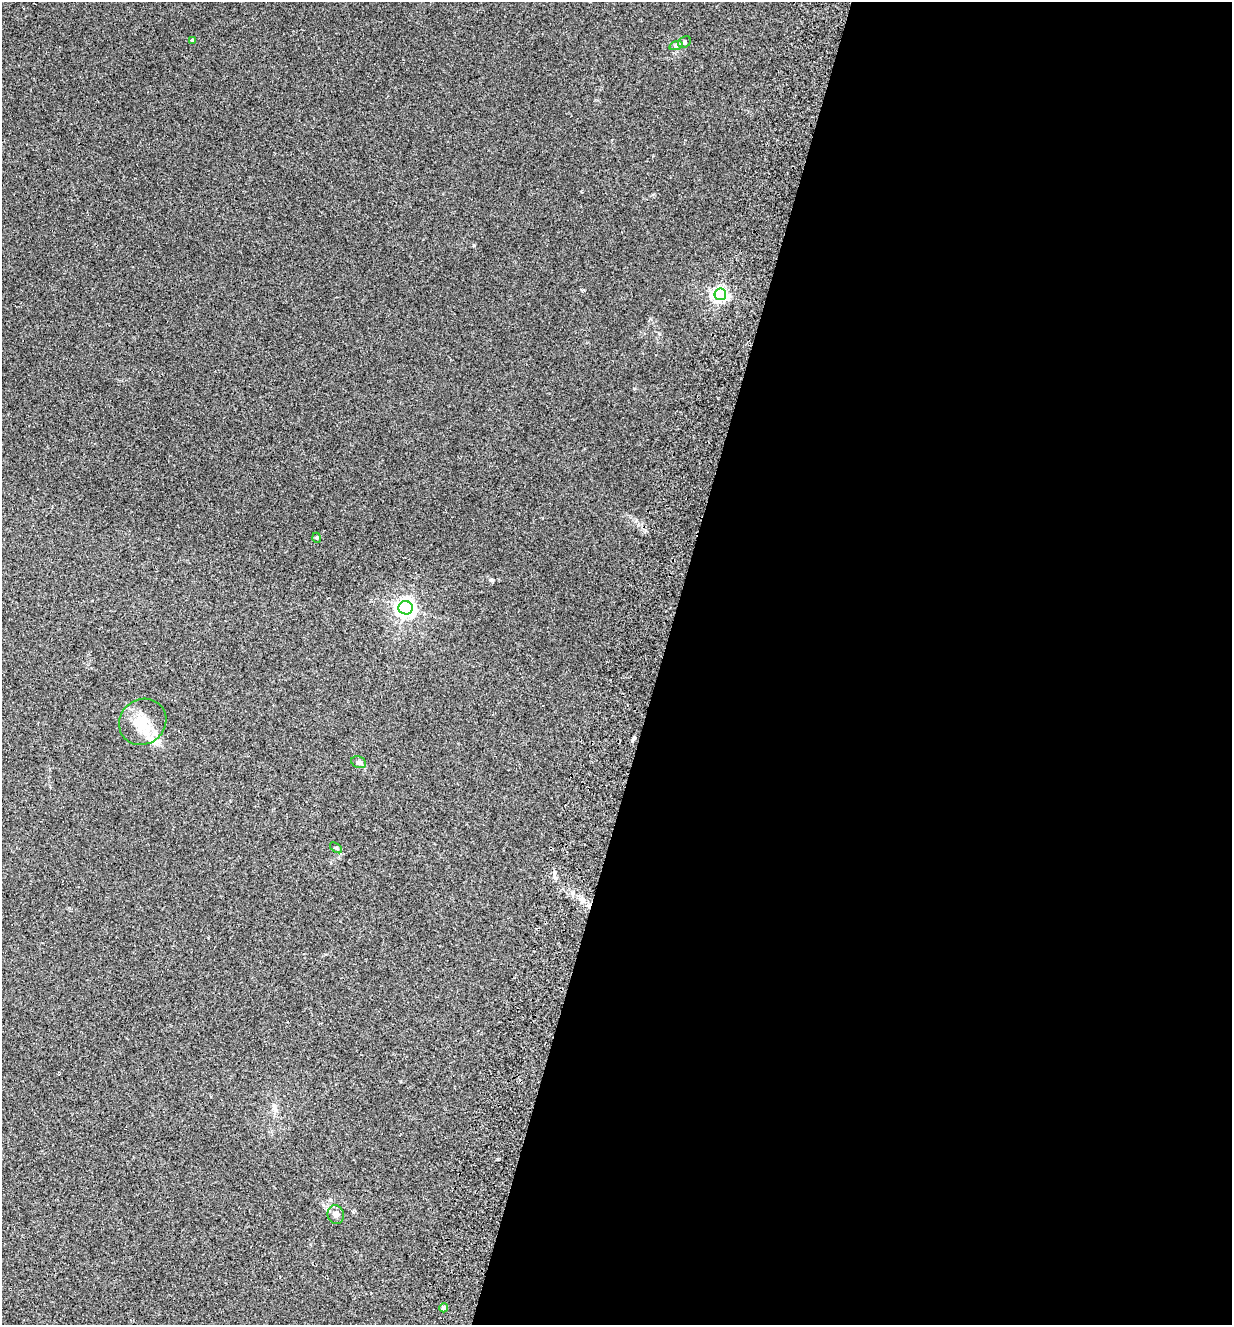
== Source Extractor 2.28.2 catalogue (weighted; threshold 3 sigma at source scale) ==
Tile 12 of 4 x 4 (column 4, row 3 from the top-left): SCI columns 4006-5235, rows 1345-2667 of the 5423 x 5336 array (HDU 1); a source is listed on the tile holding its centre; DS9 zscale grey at full resolution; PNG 1234 x 1327 px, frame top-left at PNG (2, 2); each listed source drawn as its Kron ellipse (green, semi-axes under 4 px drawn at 4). Shown black and unused: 46% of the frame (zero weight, under 2 of 3 exposures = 3% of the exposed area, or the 3 px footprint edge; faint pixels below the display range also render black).
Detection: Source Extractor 2.28.2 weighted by HDU 2 'WHT'; one run over the whole footprint, this tile lists its part. Background 0.0241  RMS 0.0062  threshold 0.0281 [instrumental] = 3 sigma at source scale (4.5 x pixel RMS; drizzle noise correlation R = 1.50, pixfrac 1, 0.05/0.05 arcsec/px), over >= 5 px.
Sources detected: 13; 2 inside a brighter listed object's ellipse — not listed separately; the other 11 listed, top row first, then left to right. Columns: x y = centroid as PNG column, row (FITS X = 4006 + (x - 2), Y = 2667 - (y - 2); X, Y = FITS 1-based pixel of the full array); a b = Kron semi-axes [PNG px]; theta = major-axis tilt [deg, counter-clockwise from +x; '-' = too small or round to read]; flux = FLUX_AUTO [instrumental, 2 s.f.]
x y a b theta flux
193 40 4 3 - 0.71
684 42 7 5 39 1.1
676 45 7 4 19 1.1
720 294 6 5 - 150
317 538 5 3 - 0.64
406 608 7 6 - 280
143 722 24 22 37 15
359 762 8 5 -19 1.3
336 848 7 3 -36 0.75
336 1215 9 8 - 2.8
444 1308 5 4 - 2.6
Unlisted compact peaks at least as high as the median listed source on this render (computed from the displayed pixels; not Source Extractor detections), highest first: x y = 491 580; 474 245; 634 388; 554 876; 583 290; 636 520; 659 334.